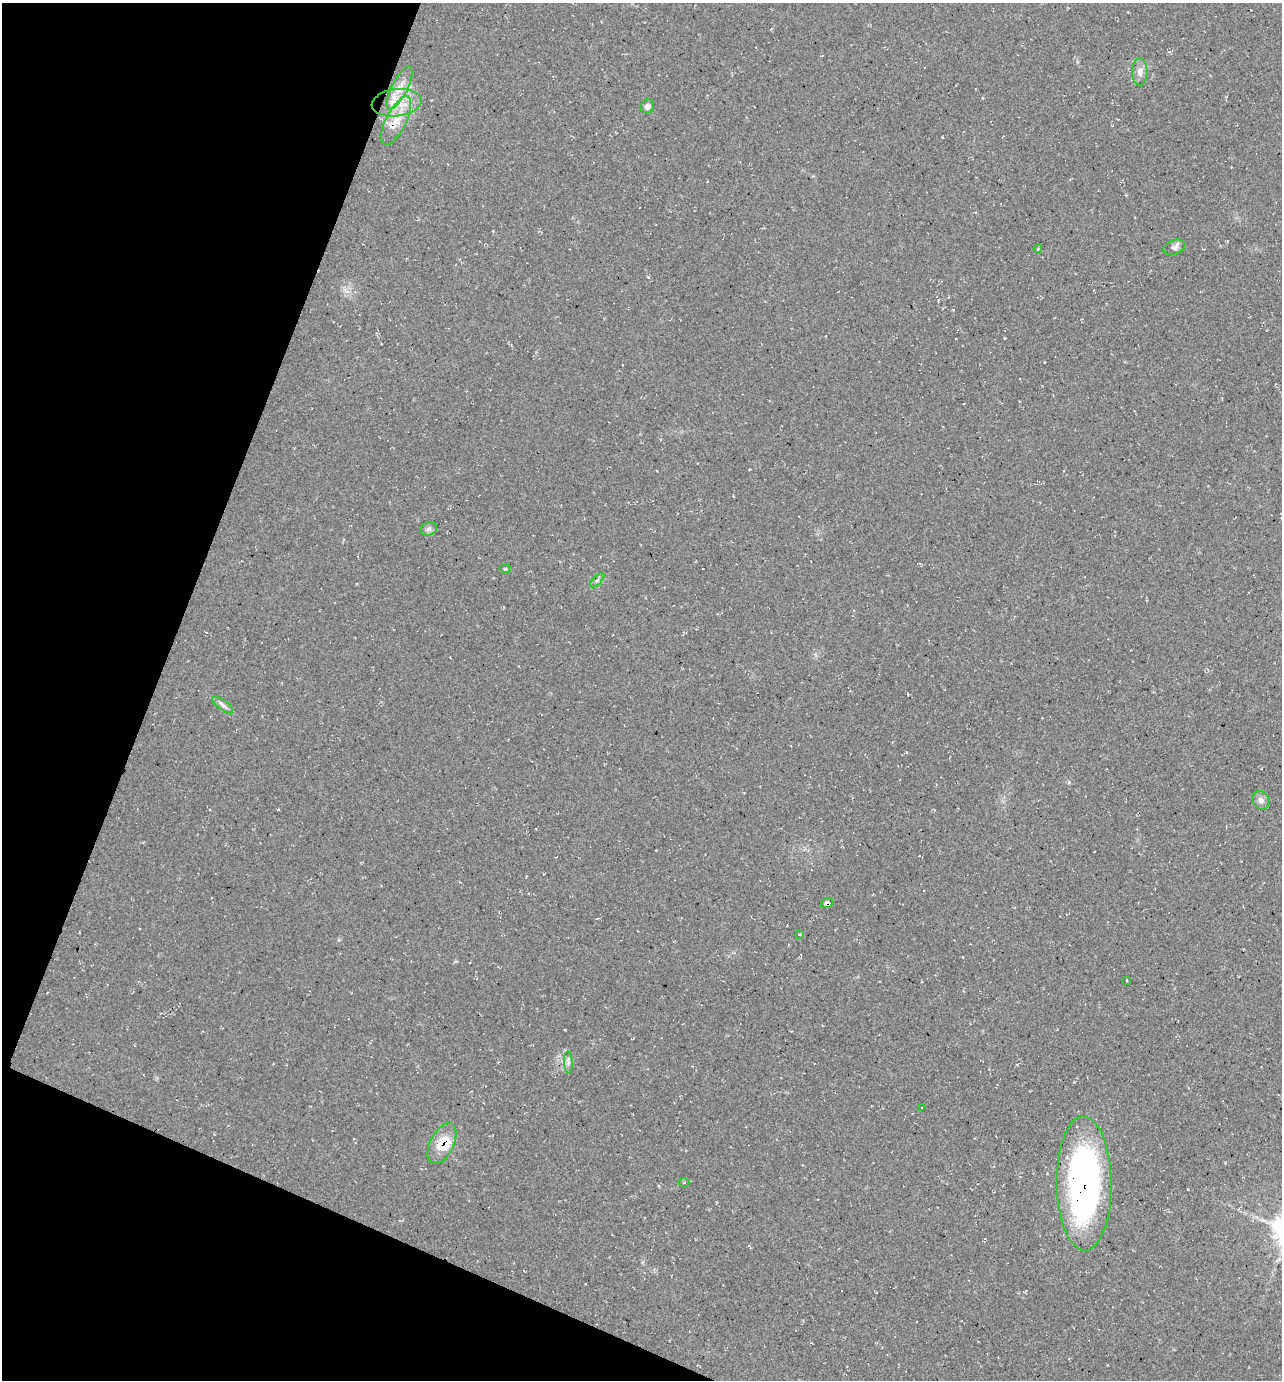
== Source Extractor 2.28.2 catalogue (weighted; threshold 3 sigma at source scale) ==
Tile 9 of 4 x 4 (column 1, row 3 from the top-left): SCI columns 139-1418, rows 1381-2758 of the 5530 x 5520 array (HDU 1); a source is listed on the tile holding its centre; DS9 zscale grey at full resolution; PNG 1284 x 1382 px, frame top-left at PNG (2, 3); each listed source drawn as its Kron ellipse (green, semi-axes under 4 px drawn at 4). Shown black and unused: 19% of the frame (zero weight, under 2 of 3 exposures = <1% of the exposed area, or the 3 px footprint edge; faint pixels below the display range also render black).
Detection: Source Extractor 2.28.2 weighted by HDU 2 'WHT'; one run over the whole footprint, this tile lists its part. Background 0.244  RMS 0.014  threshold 0.0622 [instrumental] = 3 sigma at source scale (4.5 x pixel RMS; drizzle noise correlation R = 1.50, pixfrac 1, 0.05/0.05 arcsec/px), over >= 5 px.
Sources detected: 22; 1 cosmic-ray / hot-pixel residue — neither listed nor drawn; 1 inside a brighter listed object's ellipse — not listed separately; the other 20 listed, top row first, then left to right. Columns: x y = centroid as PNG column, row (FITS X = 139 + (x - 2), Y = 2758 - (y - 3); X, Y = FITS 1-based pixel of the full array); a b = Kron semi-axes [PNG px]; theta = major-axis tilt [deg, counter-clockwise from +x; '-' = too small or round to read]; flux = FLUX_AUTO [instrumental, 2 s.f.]
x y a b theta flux
1140 72 13 7 -89 8
400 88 24 8 63 19
397 103 25 13 7 34
647 106 7 6 - 6.4
396 121 27 10 63 25
1174 247 11 7 19 5.1
1038 249 4 3 - 2.2
429 529 8 6 16 4.2
505 569 6 4 0 1.5
597 580 9 3 45 2.7
223 705 12 5 -36 4.8
1261 800 9 8 - 6.4
827 903 6 5 - 5.6
800 934 3 3 - 1.9
1127 980 3 2 - 1.3
568 1063 11 4 -85 4.1
922 1107 2 2 - 0.81
442 1144 22 11 63 31
684 1183 5 3 - 1.8
1084 1183 67 27 -89 490
Overlapping masked pixels (flux is a lower limit): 3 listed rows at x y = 827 903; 442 1144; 1084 1183
Unlisted compact peaks at least as high as the median listed source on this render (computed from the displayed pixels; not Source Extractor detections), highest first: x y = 1069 782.